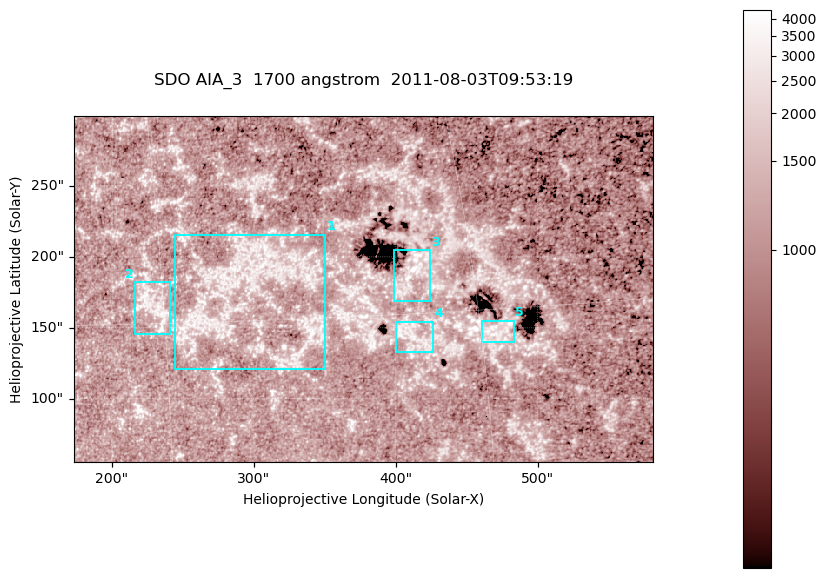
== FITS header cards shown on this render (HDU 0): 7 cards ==
TELESCOP= 'SDO     '           /
INSTRUME= 'AIA_3   '           /
WAVELNTH=                 1700 /
WAVEUNIT= 'angstrom'           /
DATE-OBS= '2011-08-03T09:53:19.711' /
CTYPE1  = 'HPLN-TAN'           /
CTYPE2  = 'HPLT-TAN'           /

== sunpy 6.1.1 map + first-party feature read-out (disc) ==
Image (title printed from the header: SDO AIA_3  1700 angstrom  2011-08-03T09:53:19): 666 x 399 px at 0.613 arcsec/px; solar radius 945 arcsec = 1543 px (partial field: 3.6% of the solar disc is inside the frame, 100% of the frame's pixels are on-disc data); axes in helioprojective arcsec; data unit not stated in the header (colour bar unlabelled)
Pointing: header CRPIX1/2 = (2049.23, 2048.32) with CRVAL1/2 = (0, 0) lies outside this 666 x 399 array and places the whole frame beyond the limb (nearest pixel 1.4 R_sun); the SolarSoft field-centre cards XCEN/YCEN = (377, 177.3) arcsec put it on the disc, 1938 arcsec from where CRPIX/CRVAL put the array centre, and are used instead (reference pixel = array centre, CRVAL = XCEN/YCEN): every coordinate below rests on XCEN/YCEN
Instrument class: DISC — disc imager (sunpy class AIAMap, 1700 A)
Bright regions (active regions / flare kernels): reference = the on-disc median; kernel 5 px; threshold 5 sigma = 1320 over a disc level ~1099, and >= 1.15x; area >= 265 px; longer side >= 5 px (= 3.1 arcsec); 5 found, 5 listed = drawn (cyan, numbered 1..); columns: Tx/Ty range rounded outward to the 2 arcsec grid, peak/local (2 s.f.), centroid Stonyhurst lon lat
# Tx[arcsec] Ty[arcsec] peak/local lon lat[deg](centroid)
1 244..350 120..216 3.3 +19 +16
2 216..242 146..182 3.6 +14 +16
3 398..424 168..206 4.9 +27 +17
4 400..426 132..156 3.3 +27 +14
5 460..484 140..156 4.2 +31 +14